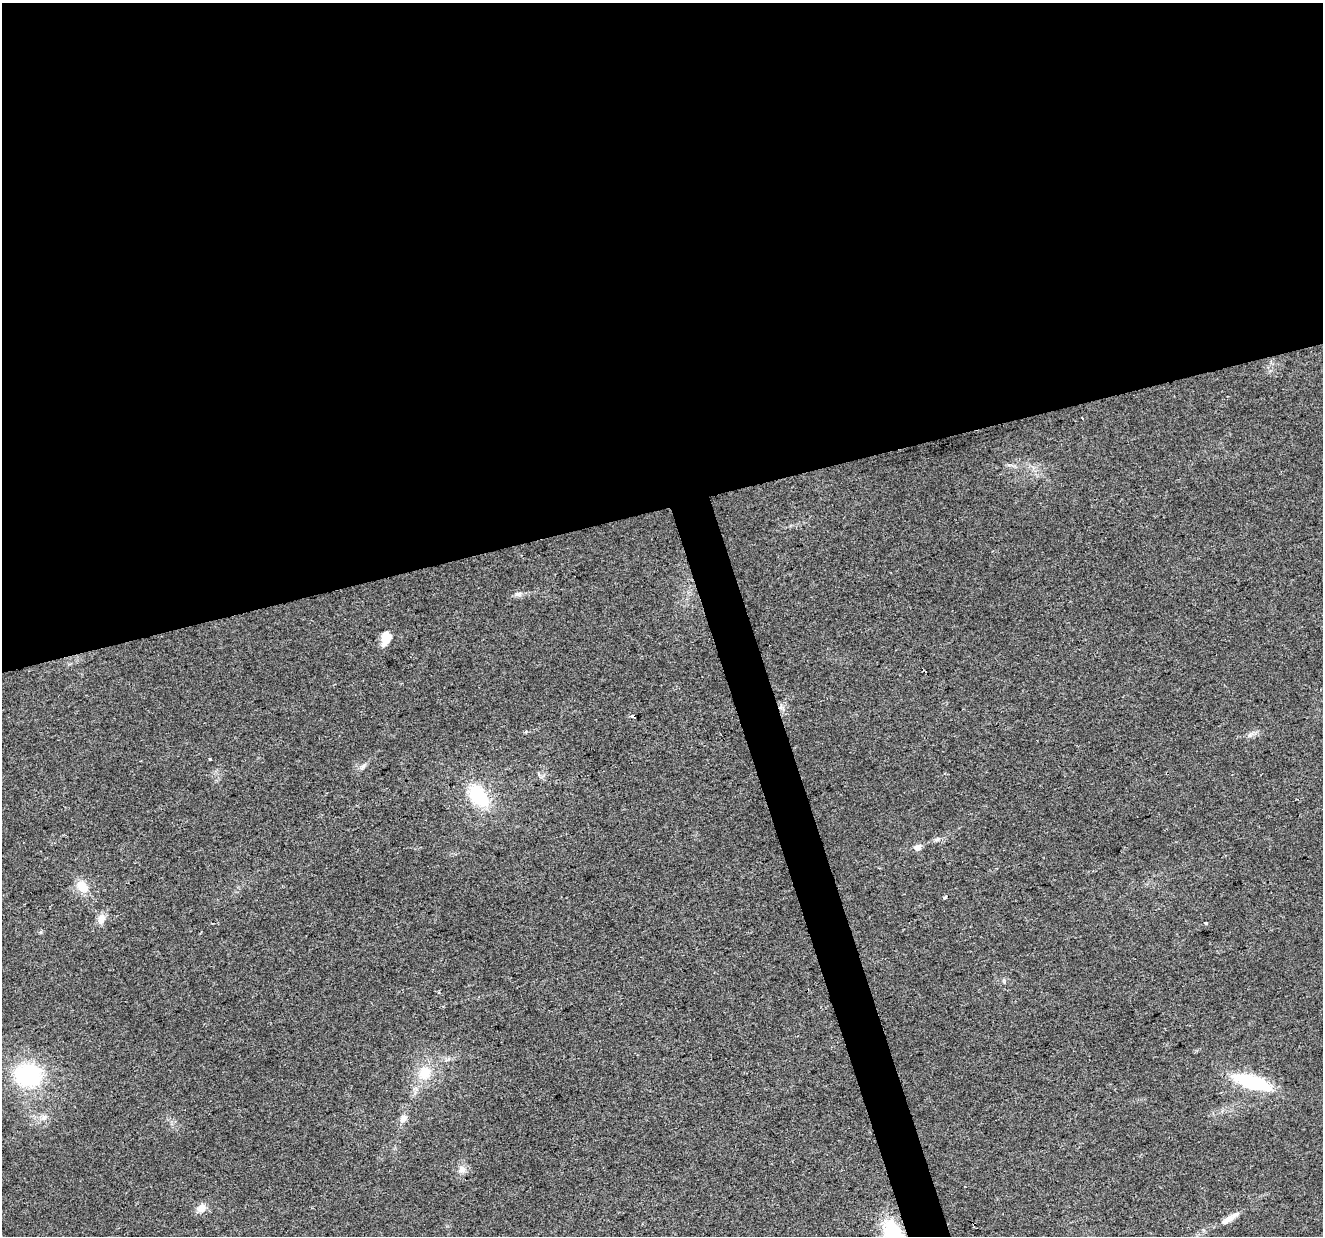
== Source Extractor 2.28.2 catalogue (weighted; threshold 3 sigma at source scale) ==
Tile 2 of 4 x 4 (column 2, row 1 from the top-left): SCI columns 1322-2642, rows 3756-4989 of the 5285 x 5096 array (HDU 1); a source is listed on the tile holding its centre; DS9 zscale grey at full resolution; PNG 1325 x 1238 px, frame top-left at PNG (2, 3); no overlay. Shown black and unused: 43% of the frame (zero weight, under 2 of 3 exposures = <1% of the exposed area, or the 3 px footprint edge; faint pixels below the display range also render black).
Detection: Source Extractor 2.28.2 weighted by HDU 2 'WHT'; one run over the whole footprint, this tile lists its part. Background 0.0283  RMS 0.0061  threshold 0.0276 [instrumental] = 3 sigma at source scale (4.5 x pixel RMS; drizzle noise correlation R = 1.50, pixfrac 1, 0.0396/0.0396 arcsec/px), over >= 5 px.
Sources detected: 25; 2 cosmic-ray / hot-pixel residue — not listed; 1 inside a brighter listed object's ellipse — not listed separately; the other 22 listed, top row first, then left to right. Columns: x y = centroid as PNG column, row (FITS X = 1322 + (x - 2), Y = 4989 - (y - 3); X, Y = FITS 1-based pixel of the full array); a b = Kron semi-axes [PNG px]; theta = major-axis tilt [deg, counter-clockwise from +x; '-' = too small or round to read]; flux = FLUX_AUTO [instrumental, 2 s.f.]
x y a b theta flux
518 594 10 6 15 2.2
386 638 14 9 76 10
632 716 4 3 - 3.2
1250 735 7 4 71 1.2
210 759 3 3 - 3.4
363 766 9 5 59 1.7
538 773 5 3 - 0.84
478 796 24 14 -52 37
937 839 9 5 14 1.7
918 847 8 6 18 3.9
82 887 17 12 -44 9.4
101 919 13 10 67 4.6
1205 923 4 3 - 1.6
40 932 6 4 90 0.81
425 1073 18 17 - 14
28 1075 27 23 0 57
1252 1082 40 13 -17 40
44 1117 9 7 53 2.8
403 1119 11 8 50 3.9
462 1169 11 10 - 3.7
202 1208 11 10 - 4.9
1228 1219 20 7 37 5
Unlisted compact peaks at least as high as the median listed source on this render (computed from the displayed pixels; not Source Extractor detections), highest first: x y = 1004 980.